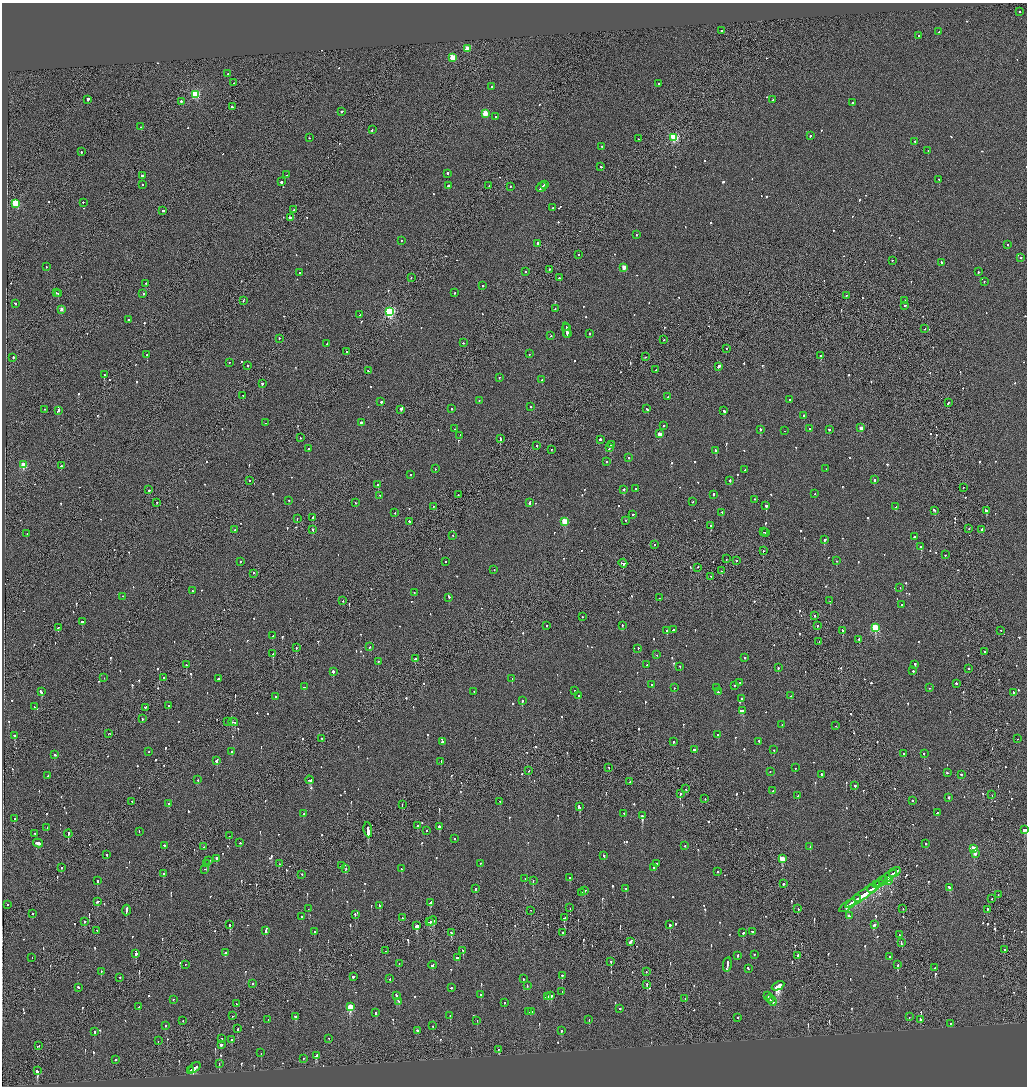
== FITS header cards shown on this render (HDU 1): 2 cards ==
NAXIS1  =                 2050
NAXIS2  =                 2168

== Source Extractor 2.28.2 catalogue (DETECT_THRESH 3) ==
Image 2050 x 2168 px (HDU 1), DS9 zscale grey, zoomed out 1/2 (1 PNG px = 2 x 2 image px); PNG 1029 x 1088 px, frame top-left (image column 2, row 2168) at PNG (2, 3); each listed source drawn as its Kron ellipse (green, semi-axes under 4 px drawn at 4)
Background -0.0932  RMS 0.069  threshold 0.206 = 3 sigma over >= 5 px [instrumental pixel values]
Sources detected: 1043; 40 cannot appear on this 1/2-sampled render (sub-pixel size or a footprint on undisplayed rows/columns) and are neither listed nor drawn; of the other 1003, the 500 brightest by FLUX_AUTO listed and drawn (503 fainter detections omitted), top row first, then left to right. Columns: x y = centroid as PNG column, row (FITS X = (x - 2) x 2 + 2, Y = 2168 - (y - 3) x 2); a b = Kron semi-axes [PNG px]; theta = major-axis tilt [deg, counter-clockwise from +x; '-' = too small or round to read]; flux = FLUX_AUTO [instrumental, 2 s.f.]
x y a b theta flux
1020 12 2 2 - 240
722 31 2 2 - 120
939 32 2 2 - 110
919 36 2 2 - 83
467 49 3 3 - 310
452 58 3 3 - 400
228 74 2 2 - 500
234 83 2 1 - 87
659 84 2 2 - 97
492 87 2 2 - 100
195 95 3 3 - 1100
88 100 3 2 - 440
773 100 2 2 - 81
181 102 2 2 - 150
852 103 2 2 - 910
232 107 2 2 - 580
341 112 2 2 - 1100
485 114 3 3 - 340
496 117 2 2 - 89
140 127 2 2 - 91
372 130 2 2 - 73
810 136 2 2 - 90
309 138 2 1 - 81
674 138 3 3 - 1200
638 139 2 1 - 74
915 142 2 2 - 90
602 147 3 2 - 120
928 151 2 2 - 94
81 152 2 2 - 210
601 167 2 2 - 100
447 174 2 2 - 360
287 175 2 2 - 120
143 176 3 2 - 1100
939 180 2 2 - 110
281 182 2 2 - 340
142 185 2 2 - 88
545 185 2 2 - 640
448 186 2 2 - 120
489 186 2 2 - 92
510 187 2 2 - 120
541 188 5 1 - 560
83 203 2 2 - 140
15 204 3 3 - 770
553 208 2 1 - 240
294 210 3 2 - 1200
163 211 2 2 - 390
290 218 3 2 - 310
636 235 2 2 - 88
402 241 2 2 - 84
538 244 2 2 - 260
1007 245 2 1 - 77
578 255 2 2 - 88
1021 258 2 2 - 150
892 261 2 2 - 140
941 263 2 2 - 110
46 267 2 2 - 69
624 268 3 2 - 200
549 270 4 1 - 190
525 272 2 2 - 150
978 272 2 2 - 150
300 273 2 1 - 230
411 278 2 1 - 200
559 278 2 2 - 160
984 282 2 2 - 90
146 284 2 2 - 130
483 286 2 2 - 560
56 293 3 2 - 140
455 293 2 2 - 130
59 294 2 1 - 650
143 294 2 2 - 500
846 296 2 1 - 110
243 301 2 2 - 84
905 301 2 1 - 73
15 304 2 2 - 210
904 306 3 2 - 130
555 309 2 2 - 72
61 310 2 2 - 94
390 312 3 3 - 1700
360 315 2 2 - 76
129 320 2 2 - 650
566 328 3 1 - 230
925 329 2 1 - 74
567 331 7 2 -83 490
567 334 4 2 - 290
590 334 2 2 - 200
551 336 2 1 - 70
279 339 2 2 - 89
663 340 2 2 - 140
463 343 2 2 - 110
327 344 2 2 - 84
726 349 2 2 - 77
346 352 2 2 - 91
529 354 2 2 - 91
147 355 2 2 - 750
821 356 2 2 - 550
645 357 2 1 - 77
13 358 2 2 - 320
229 363 2 2 - 73
248 366 2 1 - 120
718 367 3 2 - 1100
656 370 2 1 - 150
368 371 2 2 - 100
104 375 2 2 - 300
499 378 2 2 - 110
542 380 2 2 - 440
262 384 2 2 - 410
243 396 2 1 - 220
668 397 2 2 - 150
790 400 2 2 - 110
479 401 2 2 - 83
381 402 2 2 - 310
948 403 3 1 - 160
531 407 2 2 - 71
451 409 2 1 - 140
647 409 2 2 - 210
44 410 2 1 - 100
401 410 3 2 - 1300
58 411 4 2 - 270
724 411 2 2 - 800
803 416 2 2 - 99
266 423 2 2 - 150
361 423 2 2 - 290
663 426 2 2 - 100
861 428 3 2 - 120
455 429 2 2 - 120
810 429 2 2 - 390
760 430 2 2 - 130
829 430 2 2 - 240
784 431 2 1 - 130
659 434 3 2 - 210
460 436 2 2 - 130
300 438 2 1 - 270
500 439 4 2 - 830
600 440 2 2 - 520
611 445 2 2 - 160
537 446 2 2 - 100
609 448 4 2 - 320
308 449 3 2 - 170
551 450 2 2 - 110
715 451 2 2 - 440
629 458 2 2 - 85
606 462 2 2 - 96
24 465 3 3 - 560
61 466 2 2 - 81
435 469 2 2 - 81
826 469 2 2 - 69
745 470 3 2 - 180
411 475 2 2 - 78
874 480 3 2 - 230
249 481 2 1 - 70
730 481 2 2 - 110
378 485 2 2 - 120
963 488 2 1 - 74
635 489 2 2 - 120
148 490 2 2 - 300
624 490 2 2 - 760
815 494 2 2 - 96
458 495 2 1 - 90
713 495 2 2 - 120
380 496 2 1 - 82
755 500 2 2 - 97
289 501 2 2 - 110
693 502 2 2 - 120
157 503 2 1 - 71
355 503 2 2 - 70
530 503 3 2 - 270
766 506 2 2 - 620
433 507 2 2 - 120
896 507 2 2 - 380
935 511 4 2 - 260
986 511 3 2 - 180
395 513 2 2 - 70
722 513 2 2 - 94
633 515 2 2 - 80
313 518 2 2 - 130
297 519 2 2 - 100
626 521 2 2 - 120
409 522 2 2 - 200
565 522 3 3 - 580
710 526 2 2 - 240
969 529 2 2 - 100
234 530 2 2 - 170
313 530 3 2 - 150
981 530 3 2 - 170
763 532 2 1 - 400
766 533 3 2 - 490
27 534 2 2 - 160
452 536 2 1 - 130
914 537 2 2 - 310
825 540 2 2 - 510
654 545 2 2 - 69
921 547 2 2 - 690
763 551 2 1 - 110
945 555 2 2 - 100
726 559 2 1 - 89
736 561 2 2 - 280
836 561 2 1 - 200
240 562 2 2 - 78
445 562 2 2 - 81
623 564 4 2 - 270
698 568 2 1 - 210
494 570 2 1 - 180
722 571 2 2 - 230
253 574 2 2 - 250
711 577 2 2 - 76
900 588 2 2 - 98
193 591 2 2 - 69
414 593 2 2 - 87
123 597 2 2 - 93
449 598 2 2 - 230
659 598 2 2 - 110
343 601 2 1 - 150
830 601 2 2 - 100
902 605 2 2 - 72
815 616 2 1 - 700
582 617 2 2 - 89
82 622 2 2 - 590
547 626 2 2 - 130
622 626 2 2 - 130
817 626 2 2 - 200
58 628 3 2 - 170
875 628 3 3 - 910
673 630 2 2 - 190
667 631 2 2 - 240
843 631 2 2 - 110
1001 631 2 1 - 91
273 636 2 2 - 91
859 640 2 2 - 110
819 642 2 1 - 69
370 647 2 2 - 120
296 648 2 2 - 110
638 649 2 2 - 120
985 652 2 2 - 200
273 654 2 2 - 410
657 655 2 2 - 80
745 658 2 2 - 100
415 659 2 2 - 200
378 662 2 2 - 240
186 665 2 2 - 150
647 665 2 2 - 69
915 665 2 2 - 160
680 667 2 2 - 74
778 668 2 2 - 160
969 669 2 2 - 110
913 671 2 2 - 160
333 672 2 2 - 570
104 678 2 2 - 78
163 678 2 2 - 94
219 679 3 2 - 310
512 679 2 2 - 200
740 683 2 2 - 110
956 684 2 2 - 230
652 685 2 2 - 270
734 686 2 2 - 97
304 687 3 2 - 110
674 688 2 2 - 99
717 688 2 2 - 220
930 688 2 2 - 86
575 691 2 2 - 74
41 692 3 2 - 450
474 692 2 2 - 100
718 692 3 2 - 110
1013 693 2 2 - 110
579 696 2 2 - 270
791 696 2 2 - 100
275 697 2 2 - 190
741 699 2 2 - 78
522 701 2 2 - 100
168 706 2 2 - 91
34 707 2 2 - 86
145 708 3 2 - 170
742 711 4 2 - 300
142 719 2 2 - 71
228 722 2 1 - 75
233 722 5 2 - 660
782 725 2 2 - 73
835 726 2 2 - 70
109 734 2 1 - 500
718 735 2 2 - 720
14 736 2 2 - 110
322 739 2 1 - 69
1018 739 2 1 - 180
442 742 2 2 - 140
673 742 2 2 - 89
759 742 3 2 - 160
694 750 2 2 - 370
774 750 2 1 - 200
149 752 2 2 - 98
231 752 2 2 - 130
904 754 2 1 - 73
924 754 2 2 - 130
55 755 3 2 - 110
217 761 3 2 - 370
441 762 2 2 - 98
609 768 2 1 - 140
795 768 2 2 - 72
528 771 2 2 - 85
770 772 2 2 - 76
947 773 2 2 - 210
822 775 3 2 - 180
961 775 2 2 - 93
48 776 2 2 - 120
198 780 2 2 - 70
309 780 4 2 - 330
630 782 2 1 - 210
855 786 2 1 - 850
686 790 2 1 - 210
773 791 2 1 - 83
680 794 2 1 - 270
992 795 2 1 - 72
798 796 2 2 - 230
949 798 2 2 - 500
705 799 2 2 - 81
912 801 2 2 - 91
132 802 2 1 - 74
500 802 2 2 - 82
169 804 2 2 - 220
402 805 2 2 - 150
579 807 3 2 - 280
937 813 3 2 - 170
304 814 2 2 - 78
624 814 2 2 - 82
642 816 2 2 - 1600
14 819 2 2 - 120
417 826 2 2 - 100
439 827 2 2 - 1700
47 828 2 2 - 81
368 830 7 2 -83 6500
1024 830 3 2 - 370
427 831 2 2 - 100
139 832 3 2 - 110
35 834 2 2 - 120
68 834 4 2 - 210
229 836 2 2 - 120
454 839 2 2 - 140
38 843 5 2 - 410
240 843 2 2 - 78
925 844 2 2 - 140
164 846 2 2 - 170
685 846 2 2 - 100
204 847 2 2 - 670
810 847 2 2 - 69
974 849 3 3 - 810
975 854 2 2 - 250
107 855 2 2 - 140
604 856 2 2 - 240
216 859 3 2 - 170
782 859 3 3 - 420
209 861 2 2 - 91
480 863 2 2 - 84
206 864 2 2 - 960
279 864 2 2 - 76
656 864 3 2 - 160
341 866 3 2 - 110
61 868 2 1 - 260
654 868 2 2 - 120
346 869 2 2 - 73
401 869 2 2 - 74
204 870 2 1 - 71
717 872 2 2 - 140
895 872 6 2 35 510
163 874 2 2 - 310
302 875 2 1 - 140
888 877 10 2 36 780
570 878 2 2 - 580
525 879 2 2 - 77
97 881 2 2 - 440
533 881 2 2 - 100
888 881 3 2 - 170
881 882 7 1 35 550
783 884 2 2 - 210
877 885 4 2 - 380
950 887 4 2 - 170
476 889 2 2 - 270
626 889 2 2 - 170
872 889 5 1 - 690
585 891 2 1 - 140
582 893 2 2 - 230
864 894 23 3 35 1800
998 895 2 1 - 160
857 899 3 1 - 280
992 899 2 1 - 75
98 902 3 2 - 200
430 903 4 2 - 220
8 905 2 2 - 85
379 906 3 2 - 260
847 906 9 2 35 620
570 908 2 1 - 69
308 909 2 2 - 73
798 909 2 2 - 470
903 909 2 1 - 140
987 910 2 2 - 110
126 911 5 2 - 400
531 911 2 1 - 74
33 914 2 2 - 83
355 915 2 2 - 160
849 916 3 2 - 110
301 917 2 2 - 120
402 918 2 2 - 96
564 918 3 2 - 260
432 921 5 2 - 310
85 922 2 2 - 80
429 922 3 1 - 220
230 925 2 2 - 310
670 925 2 2 - 510
874 925 4 2 - 150
417 926 4 3 - 250
97 931 2 1 - 70
266 931 2 2 - 89
315 932 2 2 - 90
753 932 2 2 - 210
451 933 3 2 - 94
563 933 2 2 - 86
743 933 2 2 - 120
899 935 2 2 - 72
630 942 4 2 - 760
901 943 3 2 - 150
1005 950 2 2 - 100
385 951 2 1 - 140
463 951 3 2 - 220
225 953 2 2 - 140
136 954 3 2 - 740
754 955 2 2 - 150
737 956 3 2 - 160
798 956 2 1 - 820
890 957 2 2 - 660
32 958 2 1 - 110
457 958 3 2 - 400
611 962 2 2 - 200
399 964 2 2 - 73
185 965 2 1 - 98
433 965 4 2 - 690
727 965 7 2 79 470
897 965 3 2 - 130
935 968 2 2 - 73
748 969 3 2 - 200
101 972 2 2 - 73
646 972 2 1 - 99
562 976 2 2 - 370
353 977 2 2 - 630
120 978 2 2 - 83
390 979 2 2 - 140
523 979 2 2 - 100
253 984 2 2 - 94
647 985 2 2 - 680
527 986 2 2 - 140
778 986 7 2 26 4000
78 988 2 2 - 110
451 988 2 2 - 330
562 992 2 1 - 90
481 995 2 2 - 87
397 996 3 2 - 380
551 996 2 2 - 620
768 996 3 2 - 280
547 997 4 1 - 270
685 999 2 2 - 100
770 999 4 1 - 360
173 1000 2 2 - 98
399 1002 2 2 - 260
772 1002 4 2 - 400
504 1003 2 2 - 72
236 1004 2 1 - 71
139 1007 2 2 - 280
350 1007 4 3 - 610
620 1009 2 2 - 220
528 1012 2 1 - 69
531 1012 2 2 - 78
376 1013 2 2 - 110
232 1016 2 2 - 75
450 1016 2 2 - 94
296 1017 2 2 - 190
909 1017 2 1 - 120
737 1018 2 2 - 91
268 1020 2 1 - 74
589 1020 2 2 - 93
920 1020 3 2 - 240
183 1021 2 2 - 83
477 1021 2 2 - 99
950 1024 2 1 - 71
165 1026 3 2 - 130
433 1026 2 2 - 83
238 1029 2 2 - 150
417 1031 2 2 - 250
561 1031 2 2 - 220
95 1032 2 2 - 120
222 1039 2 2 - 93
329 1039 2 2 - 120
231 1040 2 2 - 440
158 1041 2 1 - 79
221 1045 2 2 - 330
38 1046 3 2 - 110
498 1050 3 2 - 150
261 1053 2 2 - 140
316 1056 4 2 - 250
303 1059 2 2 - 73
116 1060 2 2 - 760
219 1064 2 2 - 69
194 1068 7 2 36 490
37 1071 3 2 - 970
190 1071 3 3 - 200
At the frame edge (FLAGS 8, measured only in part): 1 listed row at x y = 1024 830
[503 fainter detections neither listed nor drawn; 40 sub-pixel or undisplayed-footprint detections neither listed nor drawn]